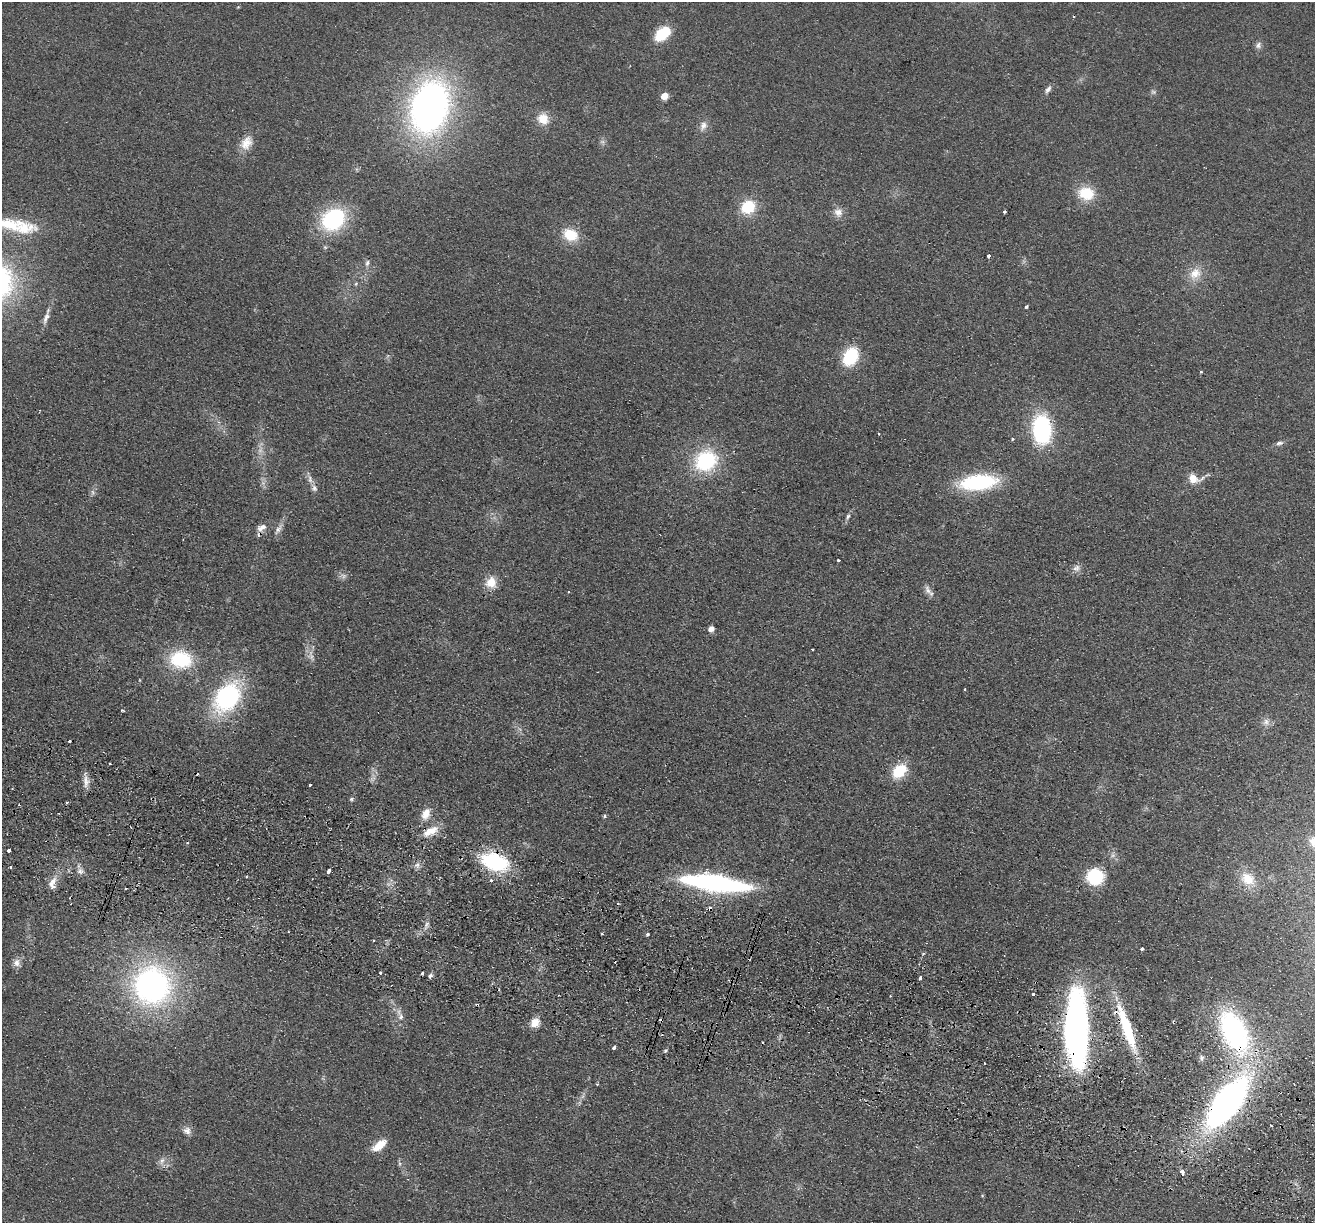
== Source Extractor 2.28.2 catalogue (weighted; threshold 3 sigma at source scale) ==
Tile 6 of 4 x 4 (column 2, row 2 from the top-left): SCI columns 1334-2646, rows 2630-3850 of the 5292 x 5384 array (HDU 1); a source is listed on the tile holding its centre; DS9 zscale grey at full resolution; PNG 1317 x 1225 px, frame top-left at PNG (2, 2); no overlay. Shown black and unused: <1% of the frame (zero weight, under 2 of 3 exposures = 3% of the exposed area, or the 3 px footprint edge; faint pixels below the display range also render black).
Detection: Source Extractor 2.28.2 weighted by HDU 2 'WHT'; one run over the whole footprint, this tile lists its part. Background 0.0571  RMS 0.009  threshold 0.0403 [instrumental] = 3 sigma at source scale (4.5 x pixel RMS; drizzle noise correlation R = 1.50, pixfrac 1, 0.05/0.05 arcsec/px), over >= 5 px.
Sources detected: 119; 6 too faint to see at this stretch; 1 inside a brighter object's white glare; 14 cosmic-ray / hot-pixel residue — not listed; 5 inside a brighter listed object's ellipse — not listed separately; the other 93 listed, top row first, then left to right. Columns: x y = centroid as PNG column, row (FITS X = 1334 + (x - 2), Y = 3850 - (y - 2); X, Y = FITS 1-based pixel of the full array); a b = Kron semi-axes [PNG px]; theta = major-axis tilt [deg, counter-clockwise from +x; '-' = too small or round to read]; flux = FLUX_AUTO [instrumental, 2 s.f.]
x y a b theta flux
663 33 17 10 42 36
1258 45 10 7 56 3.2
1048 89 11 5 52 3.3
1153 92 7 6 - 2
664 96 5 5 - 19
430 107 44 30 74 440
543 119 14 13 - 14
703 126 15 9 65 5.9
246 143 19 14 54 12
1086 193 19 15 -8 26
748 207 12 11 - 36
838 212 13 12 - 6.9
1004 212 3 3 - 2.5
333 219 23 18 37 92
23 227 39 21 -12 35
570 235 16 12 -24 24
989 256 4 3 - 3.7
367 263 9 6 72 2.7
1195 274 19 15 41 15
356 283 6 4 21 1
1026 307 4 3 - 1.4
46 318 19 6 69 5.5
850 356 14 10 61 60
1201 372 3 3 - 1.6
1042 429 25 16 -85 110
878 433 3 3 - 1.4
1013 439 4 3 - 1.4
1279 443 10 6 15 2.9
706 461 21 18 38 77
1194 478 17 10 -6 12
310 479 13 5 -78 4.3
978 482 31 13 7 100
848 516 9 5 49 2.4
262 527 13 8 25 5.9
278 529 17 6 56 5.1
838 560 3 3 - 4.1
1076 568 11 9 31 4.4
491 582 13 12 - 14
928 590 14 7 -62 4.7
711 629 5 5 - 7
181 659 26 20 -10 50
965 689 3 3 - 2.2
227 697 28 19 54 130
122 710 3 2 - 0.98
1266 722 10 10 - 5.1
69 741 3 3 - 1.9
109 763 3 3 - 1.5
899 771 15 11 45 33
86 781 17 7 -88 6.3
310 785 3 3 - 2.3
351 799 6 5 - 1.6
426 814 15 10 66 10
605 816 4 3 - 2.2
430 831 22 9 28 13
187 843 3 2 - 0.79
9 850 3 3 - 4.6
495 862 22 14 -18 93
417 865 8 6 -9 3.4
11 867 3 3 - 2.2
80 871 9 7 0 3.8
328 871 4 3 - 7.3
1095 876 13 12 - 57
1248 879 22 16 -37 22
491 881 3 3 - 3.3
52 883 21 9 74 8.6
725 884 53 14 -8 130
427 924 8 5 61 2.9
602 934 3 3 - 1.3
648 934 3 3 - 2.2
374 940 3 3 - 1.8
1142 949 4 3 - 3.8
923 953 4 3 - 1.2
17 963 10 10 - 5.4
380 973 3 3 - 1.7
430 976 6 5 - 2.5
920 978 3 3 - 3.6
152 986 38 36 -85 250
1033 994 3 3 - 2.5
401 1017 11 7 80 4.6
535 1023 12 10 54 8.8
1127 1028 46 10 -71 59
1075 1030 63 18 -90 440
1234 1031 39 22 -64 170
614 1047 4 3 - 2.1
665 1051 5 4 - 1.3
1201 1058 6 6 - 2.2
1227 1102 50 21 52 370
1271 1126 3 2 - 1.2
187 1131 10 9 - 5.1
379 1145 18 8 37 14
162 1161 11 7 61 4.3
399 1163 6 4 -71 1.5
1182 1173 5 3 - 8.5
Overlapping masked pixels (flux is a lower limit): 6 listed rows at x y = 430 831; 495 862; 1127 1028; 1075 1030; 1234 1031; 1227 1102